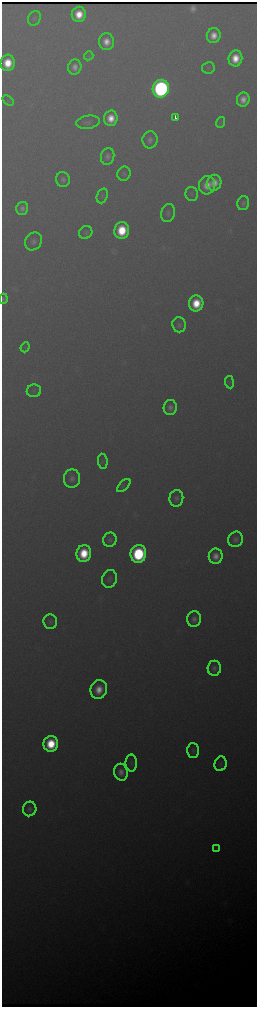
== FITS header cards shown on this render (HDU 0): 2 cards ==
NAXIS1  =                  510 / length of data axis 1
NAXIS2  =                 2010 / length of data axis 2

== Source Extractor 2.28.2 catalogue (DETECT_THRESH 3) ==
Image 510 x 2010 px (HDU 0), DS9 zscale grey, zoomed out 1/2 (1 PNG px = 2 x 2 image px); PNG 259 x 1009 px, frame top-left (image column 2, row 2010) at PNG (2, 2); each listed source drawn as its Kron ellipse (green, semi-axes under 4 px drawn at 4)
Background 2400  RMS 32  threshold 95.5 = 3 sigma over >= 5 px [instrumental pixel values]
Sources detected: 59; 1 cannot appear on this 1/2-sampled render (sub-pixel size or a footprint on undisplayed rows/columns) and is neither listed nor drawn; the other 58 listed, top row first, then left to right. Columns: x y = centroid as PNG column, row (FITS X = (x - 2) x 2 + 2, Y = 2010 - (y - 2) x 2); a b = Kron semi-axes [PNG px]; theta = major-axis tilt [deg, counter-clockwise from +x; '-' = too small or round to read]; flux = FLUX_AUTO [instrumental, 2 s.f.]
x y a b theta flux
79 14 7 7 - 2.1e+05
34 18 7 6 - 1.8e+04
214 36 7 7 - 1.1e+05
106 42 8 7 - 1.1e+05
89 56 5 4 - 9.5e+03
235 58 8 7 - 1.9e+05
8 63 8 7 - 2.6e+05
75 67 7 6 - 6.3e+04
208 68 6 6 - 1.4e+04
161 89 9 8 - 3.6e+06
243 100 7 6 - 8.5e+04
8 101 6 3 -41 7.9e+03
175 117 4 2 - 4.1e+04
111 118 7 7 - 1.6e+05
88 122 12 6 8 3.1e+04
220 122 6 3 70 1.3e+04
150 140 8 7 - 4.3e+04
108 156 8 6 77 4.0e+04
124 174 7 6 - 1.8e+04
63 180 7 7 - 3.3e+04
214 183 8 7 - 1.1e+05
207 185 9 8 - 1.3e+05
192 194 7 6 - 1.6e+04
102 196 8 5 70 1.5e+04
243 203 7 6 - 2.6e+04
22 208 6 6 - 4.2e+04
168 213 9 7 74 2.7e+04
122 230 8 7 - 3.7e+05
86 232 7 6 - 2.0e+04
33 241 9 8 - 4.0e+04
4 299 5 3 - 1.6e+04
196 303 8 7 - 2.8e+05
179 325 7 7 - 2.6e+04
25 347 5 2 - 5.8e+03
229 382 6 3 -83 1.1e+04
34 391 7 6 - 1.6e+04
170 407 7 6 - 4.4e+04
103 461 7 5 -82 1.3e+04
72 478 9 8 - 4.3e+04
124 485 8 3 45 1.3e+04
176 498 8 7 - 3.0e+04
236 539 8 7 - 3.6e+04
110 540 7 6 - 2.5e+04
84 553 8 7 - 3.5e+05
138 554 9 8 - 1.0e+06
216 556 7 7 - 8.0e+04
110 579 9 7 72 2.6e+04
194 619 8 7 - 4.8e+04
50 622 7 7 - 2.2e+04
214 668 7 6 - 3.4e+04
99 690 9 8 - 1.5e+05
51 744 8 7 - 3.9e+05
193 750 7 6 - 2.1e+04
131 763 8 6 -89 1.7e+04
221 764 7 6 - 1.7e+04
121 772 8 7 - 7.0e+04
30 809 7 6 - 3.0e+04
217 848 4 3 - 8.1e+03
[1 sub-pixel or undisplayed-footprint detection neither listed nor drawn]